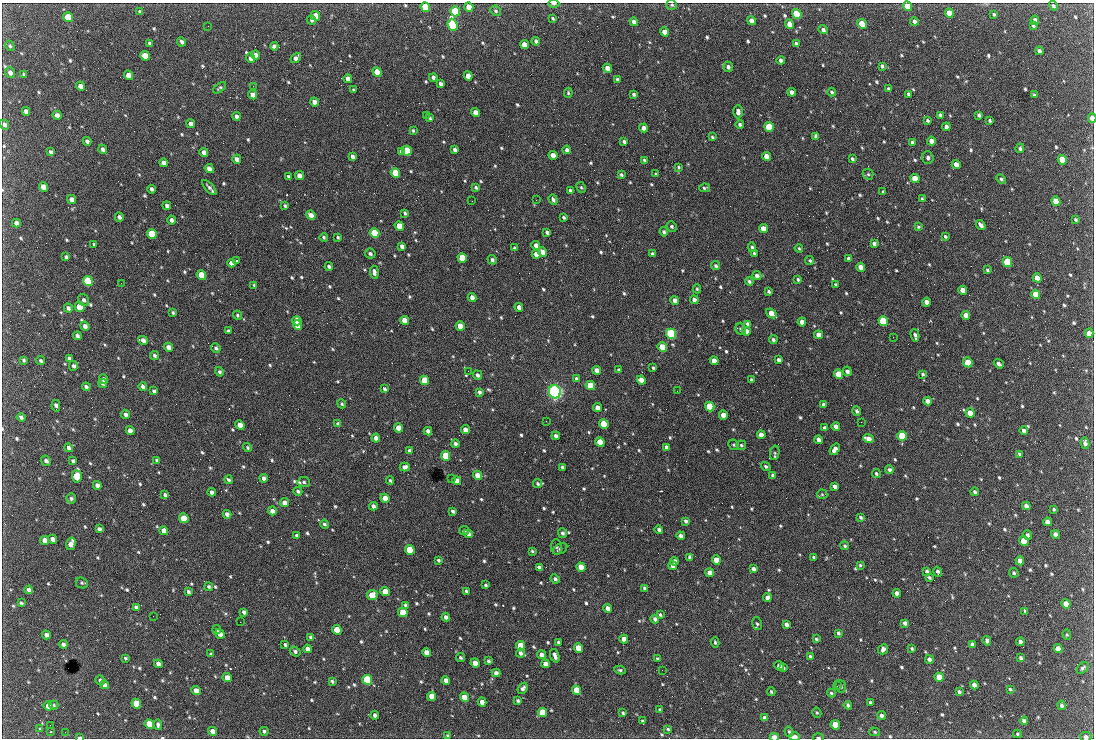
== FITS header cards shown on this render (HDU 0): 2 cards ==
NAXIS1  =                 1092 /fastest changing axis
NAXIS2  =                  736 /next to fastest changing axis

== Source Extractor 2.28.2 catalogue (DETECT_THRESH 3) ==
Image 1092 x 736 px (HDU 0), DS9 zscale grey, 1 PNG px = 1 image px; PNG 1096 x 740 px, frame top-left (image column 1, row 736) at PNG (2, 3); each listed source drawn as its Kron ellipse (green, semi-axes under 4 px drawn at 4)
Background 2440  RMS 45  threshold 136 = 3 sigma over >= 5 px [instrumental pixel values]
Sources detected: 786; of the 786, the 500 brightest by FLUX_AUTO listed and drawn (286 fainter detections omitted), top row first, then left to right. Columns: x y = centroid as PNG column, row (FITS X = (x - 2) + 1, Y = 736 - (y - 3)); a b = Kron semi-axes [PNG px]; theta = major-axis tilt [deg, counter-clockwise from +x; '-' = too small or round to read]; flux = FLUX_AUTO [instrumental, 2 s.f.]
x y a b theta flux
554 4 5 3 - 7.2e+03
672 5 5 5 - 5.2e+03
907 6 5 4 - 5.1e+04
1053 6 5 4 - 6.2e+03
425 7 5 4 - 1.4e+05
469 7 5 4 - 3.4e+04
455 11 5 4 - 2.4e+05
496 11 5 5 - 5.4e+03
140 12 4 4 - 5.9e+03
949 13 5 4 - 5.2e+04
797 14 5 4 - 1.8e+05
994 14 4 3 - 5.3e+03
316 16 5 4 - 4.0e+04
68 17 5 4 - 7.0e+04
553 18 3 2 - 4.2e+03
312 20 4 4 - 4.9e+03
1035 20 4 4 - 1.0e+04
751 21 4 4 - 1.8e+04
914 21 4 4 - 9.4e+03
634 22 4 4 - 1.4e+04
789 24 5 4 - 2.3e+04
862 24 5 4 - 8.2e+04
453 25 6 5 - 4.9e+05
1033 25 4 3 - 7.7e+03
208 26 2 2 - 4.3e+03
823 30 4 4 - 9.1e+03
664 32 5 4 - 2.7e+04
536 41 4 3 - 7.8e+03
182 42 5 3 - 9.1e+03
150 43 4 3 - 6.8e+03
796 44 4 3 - 8.3e+03
524 45 5 4 - 3.7e+04
10 46 5 4 - 5.1e+03
274 46 4 4 - 1.0e+04
1039 51 4 3 - 1.0e+04
256 55 4 4 - 1.7e+04
145 56 5 4 - 5.5e+04
251 58 5 4 - 1.1e+04
296 58 6 4 47 1.3e+04
781 60 4 4 - 8.8e+03
882 66 4 3 - 7.1e+03
728 67 5 4 - 9.0e+03
607 68 5 4 - 2.6e+04
377 72 5 4 - 4.4e+04
10 73 5 5 - 1.4e+04
23 74 3 3 - 4.8e+03
129 75 5 4 - 3.4e+04
468 76 4 4 - 2.9e+04
433 77 4 4 - 1.0e+04
348 79 4 4 - 2.3e+04
617 79 3 3 - 5.7e+03
441 84 4 3 - 9.5e+03
80 86 5 4 - 1.8e+04
253 86 2 2 - 1.9e+04
220 88 7 4 37 4.8e+03
888 89 4 3 - 5.5e+03
353 90 4 3 - 4.1e+03
792 92 4 3 - 1.4e+04
832 92 4 3 - 4.9e+03
568 93 5 4 - 4.5e+03
634 94 4 3 - 6.3e+03
909 94 4 3 - 7.4e+03
253 95 5 4 - 2.3e+04
1034 95 4 3 - 4.6e+03
314 102 4 4 - 2.0e+04
26 111 4 4 - 1.3e+04
475 112 4 4 - 2.4e+04
738 112 6 4 90 1.3e+04
57 115 4 4 - 1.5e+04
426 115 2 2 - 6.2e+03
940 115 4 3 - 8.5e+03
979 115 4 3 - 6.0e+03
236 116 4 4 - 1.1e+04
430 118 3 3 - 5.1e+03
1092 118 4 3 - 2.9e+04
928 121 4 3 - 5.7e+03
990 121 3 3 - 6.0e+03
191 124 4 4 - 1.8e+04
740 124 4 4 - 6.7e+03
4 125 5 4 - 1.1e+04
769 127 5 4 - 1.3e+05
946 127 4 3 - 1.2e+04
644 128 4 4 - 1.6e+04
413 130 3 3 - 4.2e+03
816 136 4 4 - 1.2e+04
712 137 4 3 - 4.6e+03
87 141 4 4 - 9.4e+03
931 141 4 4 - 2.1e+04
624 142 4 3 - 6.4e+03
912 143 4 3 - 9.1e+03
1020 148 5 4 - 6.4e+03
103 149 5 4 - 9.9e+03
455 149 4 3 - 8.9e+03
567 150 4 4 - 9.3e+03
407 151 5 4 - 1.3e+05
51 152 4 3 - 7.4e+03
204 152 4 4 - 1.6e+04
401 152 4 4 - 9.1e+03
553 155 4 4 - 2.8e+04
352 156 4 3 - 1.0e+04
766 156 4 4 - 2.8e+04
928 158 6 5 - 8.5e+03
237 159 4 4 - 1.6e+04
852 159 4 3 - 5.8e+03
644 160 4 3 - 4.9e+03
1062 160 5 4 - 8.6e+04
163 163 4 4 - 1.5e+04
956 164 4 4 - 2.3e+04
678 167 4 3 - 4.7e+03
209 169 5 4 - 2.0e+04
395 173 5 4 - 1.3e+05
656 174 3 3 - 4.1e+03
868 174 5 5 - 4.9e+03
621 175 3 3 - 5.1e+03
288 176 3 3 - 1.2e+04
299 176 4 4 - 2.1e+04
915 178 5 4 - 4.8e+04
1001 179 5 4 - 6.9e+03
43 187 5 4 - 2.9e+04
209 187 9 4 -46 9.5e+03
476 187 4 3 - 5.4e+03
581 187 6 4 -62 4.8e+03
704 188 5 3 - 5.1e+03
151 189 4 3 - 7.9e+03
570 190 3 3 - 6.2e+03
883 192 4 3 - 4.9e+03
71 199 5 4 - 1.6e+04
922 199 4 3 - 4.6e+03
536 200 3 2 - 4.1e+03
553 200 5 4 - 7.4e+03
472 201 2 2 - 8.1e+03
1056 201 5 4 - 6.8e+04
167 206 4 3 - 8.1e+03
285 206 4 3 - 5.2e+03
405 213 4 3 - 6.0e+03
311 215 5 4 - 1.8e+04
119 217 4 4 - 8.9e+03
564 217 4 3 - 5.2e+03
172 220 4 3 - 1.0e+04
1076 220 4 3 - 4.7e+03
16 223 4 4 - 1.4e+04
981 225 5 4 - 1.3e+04
399 226 5 4 - 4.9e+04
672 226 5 5 - 6.2e+03
918 227 4 3 - 4.2e+03
763 229 5 4 - 3.6e+04
547 232 4 3 - 8.1e+03
664 232 4 4 - 7.4e+03
375 233 5 4 - 2.2e+05
152 234 5 4 - 1.8e+05
945 236 4 3 - 5.1e+03
324 237 4 3 - 5.1e+03
338 237 3 3 - 4.1e+03
874 243 4 3 - 8.3e+03
94 244 3 3 - 4.5e+03
536 245 4 4 - 1.4e+04
402 246 4 3 - 9.9e+03
752 247 5 4 - 5.4e+03
514 248 3 3 - 4.9e+03
799 248 4 3 - 4.3e+03
542 252 5 4 - 2.3e+04
754 253 4 3 - 5.2e+03
370 254 5 5 - 7.7e+03
536 254 4 4 - 2.1e+04
652 254 4 3 - 8.4e+03
66 257 4 3 - 6.5e+03
462 258 5 4 - 7.3e+04
849 259 4 3 - 9.4e+03
492 260 5 4 - 8.3e+03
236 261 3 2 - 1.1e+05
810 261 4 4 - 4.9e+03
1007 262 5 4 - 2.2e+05
231 263 4 4 - 1.1e+04
716 266 4 3 - 6.4e+03
329 267 4 4 - 7.5e+03
861 267 4 4 - 2.4e+04
987 270 3 3 - 4.9e+03
374 272 6 4 -84 1.0e+04
201 275 5 4 - 7.7e+04
757 276 4 4 - 1.0e+04
1037 278 5 4 - 3.7e+04
798 279 4 3 - 5.1e+03
88 281 5 4 - 2.7e+05
749 281 4 3 - 7.4e+03
121 283 2 2 - 9.0e+03
254 285 4 4 - 4.4e+03
836 285 4 4 - 5.8e+03
697 289 4 4 - 4.3e+03
963 290 4 4 - 2.9e+04
769 292 4 3 - 5.5e+03
1036 294 5 4 - 7.9e+04
472 298 4 4 - 1.5e+04
84 300 6 5 - 9.0e+03
675 300 4 3 - 1.5e+04
694 300 4 4 - 1.4e+04
927 302 4 4 - 2.1e+04
80 307 5 4 - 9.6e+04
519 307 4 4 - 1.7e+04
68 308 4 3 - 9.2e+03
173 313 4 3 - 4.9e+03
771 313 6 4 -39 3.0e+04
237 315 5 4 - 4.5e+03
966 315 4 4 - 3.1e+04
404 320 4 4 - 3.2e+04
297 321 5 4 - 6.4e+04
883 321 5 4 - 2.3e+05
802 322 4 4 - 2.0e+04
748 324 4 3 - 1.2e+04
298 325 5 4 - 6.5e+04
85 326 4 4 - 1.3e+04
460 326 5 4 - 4.0e+04
741 329 6 5 - 7.9e+03
228 331 3 3 - 6.0e+03
746 331 4 4 - 2.2e+04
1089 333 4 4 - 2.1e+04
671 334 5 5 - 5.4e+05
819 335 4 4 - 2.9e+04
915 335 6 3 -75 9.3e+03
77 336 4 3 - 8.9e+03
893 337 2 2 - 1.5e+04
143 340 5 4 - 1.5e+04
773 340 4 4 - 7.2e+03
168 347 4 4 - 1.8e+04
662 347 5 4 - 1.4e+05
216 348 5 4 - 6.9e+03
154 356 4 4 - 6.3e+03
69 358 4 3 - 8.0e+03
778 359 4 3 - 2.1e+04
23 360 4 3 - 5.3e+03
41 361 5 4 - 6.3e+03
714 361 4 4 - 3.2e+04
968 362 5 4 - 8.4e+04
999 364 5 3 - 9.7e+03
73 366 5 4 - 8.2e+03
653 368 3 3 - 4.9e+03
597 370 4 4 - 2.0e+04
619 370 4 4 - 6.8e+03
468 371 2 2 - 5.5e+03
847 371 5 4 - 1.1e+04
219 372 5 4 - 6.8e+03
839 374 5 4 - 8.2e+04
923 374 4 4 - 5.6e+03
477 375 5 4 - 8.9e+03
104 379 5 4 - 1.1e+04
576 379 4 3 - 7.8e+03
425 380 5 4 - 1.1e+05
641 380 5 4 - 2.8e+04
752 380 4 3 - 7.8e+03
102 384 5 4 - 5.5e+03
143 386 4 3 - 9.9e+03
590 386 5 4 - 9.3e+04
86 387 4 3 - 8.6e+03
384 389 4 3 - 5.8e+03
154 391 4 3 - 6.5e+03
677 391 2 2 - 5.9e+03
479 392 4 4 - 7.4e+03
555 392 7 6 - 1.3e+06
928 401 4 4 - 1.8e+04
342 404 5 4 - 5.0e+03
823 404 4 3 - 7.7e+03
56 406 6 3 -80 9.0e+03
597 407 4 4 - 2.5e+04
710 407 5 4 - 1.3e+05
857 411 5 4 - 6.1e+03
970 413 4 4 - 3.8e+04
126 414 5 4 - 8.5e+03
723 415 4 4 - 3.2e+04
21 417 4 3 - 7.2e+03
546 421 2 2 - 6.7e+03
861 422 2 2 - 7.3e+03
338 424 4 3 - 9.3e+03
604 424 5 4 - 1.1e+05
240 425 5 4 - 3.8e+04
836 426 4 3 - 1.4e+04
399 428 5 4 - 5.1e+04
825 428 4 3 - 1.1e+04
465 430 5 4 - 1.8e+04
130 431 4 4 - 2.1e+04
428 431 4 4 - 1.1e+04
1024 431 4 3 - 1.2e+04
761 435 4 4 - 2.6e+04
556 436 4 3 - 9.1e+03
902 436 5 4 - 1.3e+05
376 438 4 4 - 1.6e+04
868 439 5 4 - 2.2e+04
819 440 4 3 - 1.2e+04
600 442 5 4 - 8.1e+04
1085 443 6 4 -79 1.2e+04
455 444 4 3 - 9.4e+03
734 445 5 5 - 5.7e+03
741 445 5 4 - 4.9e+03
247 447 4 4 - 4.8e+03
666 447 4 3 - 1.0e+04
69 448 4 4 - 8.6e+03
835 449 6 4 52 1.4e+04
409 451 4 3 - 1.1e+04
775 453 7 4 79 5.4e+03
1019 454 4 3 - 5.0e+03
446 456 5 4 - 1.6e+05
157 460 4 3 - 4.4e+03
46 461 5 4 - 9.7e+03
73 461 4 3 - 7.7e+03
766 466 5 4 - 6.6e+03
405 467 5 4 - 1.5e+04
562 467 3 3 - 6.2e+03
889 470 4 3 - 8.7e+03
876 473 4 4 - 5.5e+03
477 475 4 4 - 2.7e+04
773 475 4 3 - 8.5e+03
77 476 6 5 - 1.4e+05
264 478 4 3 - 1.1e+04
451 478 2 2 - 5.1e+03
229 480 4 3 - 6.0e+03
390 480 4 3 - 4.3e+03
457 481 4 4 - 2.7e+04
304 482 6 5 - 7.3e+03
538 483 4 3 - 5.3e+03
97 485 4 4 - 1.3e+04
835 486 4 3 - 1.2e+04
298 491 4 4 - 6.7e+03
212 492 4 4 - 1.0e+04
975 492 4 3 - 6.4e+03
822 494 5 5 - 4.6e+03
165 495 4 3 - 6.1e+03
71 498 5 5 - 6.4e+03
385 498 5 4 - 4.1e+04
284 503 5 4 - 1.8e+04
373 506 4 3 - 1.1e+04
1026 506 4 4 - 1.5e+04
1054 509 3 3 - 4.3e+03
272 511 4 4 - 1.4e+04
453 511 4 3 - 7.1e+03
227 514 4 4 - 1.6e+04
861 517 4 3 - 5.6e+03
184 518 5 4 - 7.4e+04
686 521 4 3 - 7.9e+03
1047 522 4 4 - 1.9e+04
324 524 4 3 - 5.6e+03
99 529 4 3 - 8.6e+03
659 529 4 4 - 7.0e+03
164 531 5 4 - 2.1e+04
464 531 5 3 - 4.3e+03
562 533 5 4 - 7.6e+03
468 534 5 4 - 1.0e+04
1055 534 4 4 - 1.6e+04
1027 535 5 4 - 1.0e+04
297 536 4 3 - 8.7e+03
681 536 4 4 - 1.1e+04
53 539 4 4 - 2.1e+04
45 540 5 4 - 2.4e+04
1024 541 5 4 - 1.1e+05
71 544 6 4 74 2.6e+04
845 546 4 4 - 4.7e+03
556 547 7 5 -82 5.4e+03
560 549 8 5 27 6.3e+03
410 550 5 4 - 1.1e+05
532 551 3 3 - 4.4e+03
690 557 4 3 - 8.4e+03
814 557 4 3 - 5.3e+03
438 560 3 3 - 5.4e+03
716 560 4 4 - 5.5e+04
674 561 4 4 - 1.5e+04
1020 561 4 4 - 2.2e+04
860 565 4 4 - 4.1e+03
673 566 4 4 - 1.8e+04
540 567 4 3 - 1.2e+04
581 567 5 4 - 6.7e+04
753 569 4 3 - 9.9e+03
927 571 4 3 - 6.0e+03
938 572 5 3 - 8.2e+03
710 573 4 4 - 2.0e+04
1014 573 5 4 - 6.0e+03
929 577 4 3 - 5.5e+03
555 579 5 4 - 8.6e+03
82 583 6 5 - 5.8e+03
485 585 3 3 - 4.9e+03
209 587 4 4 - 5.0e+03
644 588 4 3 - 5.8e+03
29 590 4 4 - 1.2e+04
385 591 5 4 - 5.2e+04
466 591 4 3 - 5.6e+03
188 592 4 3 - 7.0e+03
897 593 4 4 - 1.7e+04
372 595 5 5 - 5.0e+04
767 598 4 4 - 1.7e+04
21 603 3 3 - 4.5e+03
1066 604 5 4 - 4.1e+04
406 605 4 3 - 8.1e+03
136 607 4 4 - 7.9e+03
608 608 4 4 - 1.6e+04
244 612 4 3 - 8.6e+03
403 612 5 4 - 8.5e+04
1025 612 4 2 - 6.4e+03
660 615 3 3 - 4.4e+03
153 616 2 2 - 9.8e+03
446 617 4 4 - 1.1e+04
655 619 4 4 - 9.2e+03
240 622 2 2 - 4.2e+03
905 623 4 4 - 1.1e+04
757 624 6 4 -78 6.5e+03
787 624 4 4 - 1.0e+04
216 630 4 4 - 5.2e+03
337 630 5 4 - 7.5e+04
838 633 4 3 - 5.9e+03
220 634 5 4 - 1.8e+04
46 635 4 4 - 1.3e+04
1067 635 5 4 - 4.6e+03
311 637 4 3 - 7.7e+03
624 639 4 4 - 2.1e+04
816 639 4 4 - 5.2e+03
987 641 5 4 - 9.3e+03
558 642 3 3 - 5.0e+03
715 642 5 3 - 4.7e+03
1020 642 4 4 - 1.2e+04
63 644 4 4 - 8.7e+03
972 644 4 4 - 8.9e+03
285 645 4 3 - 4.8e+03
521 646 5 4 - 9.5e+04
578 648 5 4 - 5.2e+04
308 649 4 4 - 1.5e+04
883 649 5 4 - 1.1e+04
912 649 4 3 - 4.6e+03
1058 649 4 4 - 2.4e+04
295 651 6 4 -37 7.4e+03
426 653 4 4 - 2.6e+04
520 653 4 4 - 9.3e+03
211 654 4 3 - 5.2e+03
541 655 4 4 - 1.8e+04
555 656 7 3 -71 1.2e+04
810 656 3 3 - 4.5e+03
460 657 4 3 - 5.4e+03
125 658 3 3 - 4.2e+03
1021 658 4 3 - 6.3e+03
657 659 4 3 - 6.2e+03
929 659 4 4 - 1.1e+04
488 661 3 3 - 5.1e+03
475 663 5 4 - 3.7e+04
158 664 4 4 - 1.2e+04
545 664 4 4 - 1.8e+04
779 666 5 4 - 1.5e+04
783 668 4 3 - 4.8e+03
1083 668 7 4 45 7.1e+03
620 670 6 4 -9 5.4e+03
662 670 2 2 - 5.9e+03
496 673 4 4 - 1.2e+04
939 677 5 4 - 6.6e+04
227 678 5 4 - 3.4e+04
100 680 5 4 - 6.3e+03
367 680 5 4 - 2.7e+05
446 680 4 4 - 1.8e+04
332 681 4 3 - 6.3e+03
105 685 4 4 - 1.3e+04
974 685 4 4 - 1.4e+04
837 686 3 2 - 4.4e+03
841 686 6 5 - 6.3e+03
523 688 6 4 55 1.0e+04
1010 689 4 3 - 4.5e+03
196 690 5 4 - 2.5e+04
576 690 5 4 - 7.4e+04
771 692 4 4 - 4.5e+03
959 692 4 3 - 8.5e+03
831 693 4 3 - 5.4e+03
432 696 5 4 - 4.2e+04
464 697 4 4 - 3.7e+04
518 701 3 3 - 5.7e+03
482 702 4 4 - 2.5e+04
870 703 4 3 - 6.5e+03
136 704 5 4 - 7.9e+04
54 705 4 3 - 4.1e+03
848 705 4 3 - 6.7e+03
1061 705 4 4 - 7.6e+03
48 706 4 4 - 2.1e+04
660 710 4 3 - 6.6e+03
542 712 5 4 - 1.0e+05
623 713 4 3 - 5.1e+03
817 713 5 4 - 4.2e+03
375 715 4 3 - 1.0e+04
881 715 4 4 - 8.8e+03
764 718 4 3 - 1.1e+04
643 721 4 3 - 4.8e+03
1024 721 4 4 - 1.1e+04
149 724 5 4 - 5.1e+04
158 724 5 4 - 8.6e+03
50 725 2 2 - 4.5e+03
835 725 5 4 - 7.7e+04
39 728 3 3 - 4.3e+03
668 729 4 3 - 4.5e+03
212 731 5 4 - 1.8e+04
264 731 4 4 - 5.5e+03
789 731 5 4 - 4.6e+03
51 732 3 3 - 4.8e+03
65 732 2 2 - 9.7e+03
875 732 5 4 - 4.2e+03
1017 734 4 4 - 4.2e+03
448 735 3 3 - 4.2e+03
79 737 4 2 - 6.7e+03
774 737 4 3 - 5.3e+04
794 737 5 3 - 1.9e+04
1086 737 6 5 - 1.0e+04
818 738 5 2 - 5.0e+03
At the frame edge (FLAGS 8, measured only in part): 10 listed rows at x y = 554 4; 672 5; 907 6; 1092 118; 4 125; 79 737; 774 737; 794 737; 1086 737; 818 738
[286 fainter detections neither listed nor drawn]